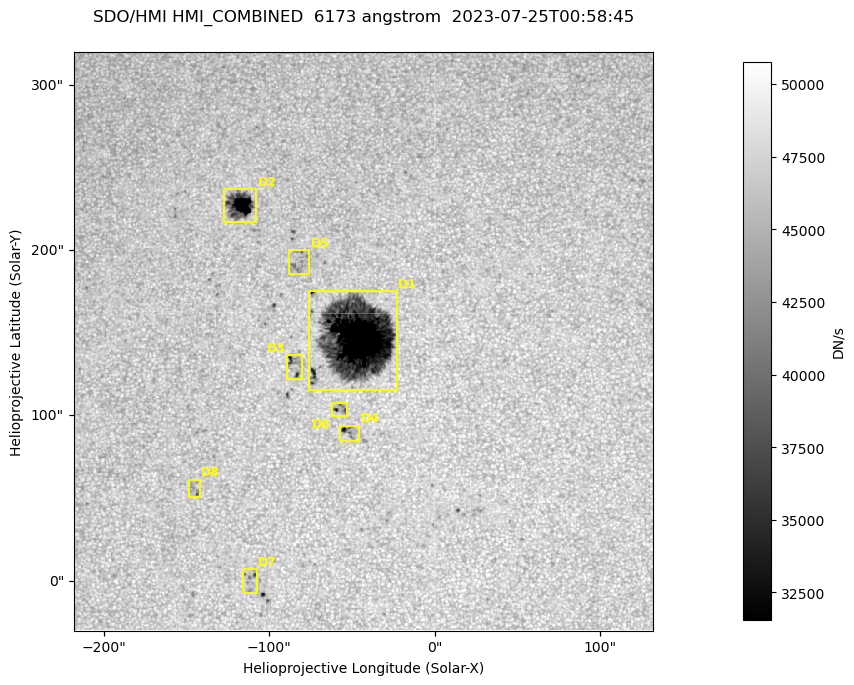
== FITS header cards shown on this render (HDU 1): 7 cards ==
TELESCOP= 'SDO/HMI '           / Telescope
INSTRUME= 'HMI_COMBINED'       / For HMI: HMI_SIDE1, HMI_FRONT2, or HMI_COMBINED
WAVELNTH=                6173. / [angstrom] Wavelength
DATE-OBS= '2023-07-25T00:58:45.900' / [ISO] Observation date {DATE__OBS}
CTYPE1  = 'HPLN-TAN'           / CTYPE1: HPLN
CTYPE2  = 'HPLT-TAN'           / CTYPE2: HPLT
BUNIT   = 'DN/s    '           / Physical Units

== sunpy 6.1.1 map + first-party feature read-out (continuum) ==
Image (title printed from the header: SDO/HMI HMI_COMBINED  6173 angstrom  2023-07-25T00:58:45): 695 x 695 px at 0.504 arcsec/px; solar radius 945 arcsec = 1874 px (partial field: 4.4% of the solar disc is inside the frame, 100% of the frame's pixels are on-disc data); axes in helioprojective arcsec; data unit DN/s (BUNIT, on the colour bar)
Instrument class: CONTINUUM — white-light / continuum photospheric image (CONTENT/OBS_TYPE)
Dark features (sunspots / pores): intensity divided by the frame's on-disc median (partial field: no limb-darkening profile); local-median window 302 px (8% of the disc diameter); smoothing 3 px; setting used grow <= 0.95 with closing radius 3 px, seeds <= 0.88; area >= 120 px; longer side >= 8 px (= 4 arcsec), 4 px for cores <= 0.7; partial field; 8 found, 8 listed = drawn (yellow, D1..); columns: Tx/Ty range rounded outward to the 2 arcsec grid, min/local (2 s.f., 1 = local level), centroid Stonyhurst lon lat
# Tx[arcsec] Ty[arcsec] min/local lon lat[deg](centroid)
D1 -76..-22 114..176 0.13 -3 +14
D2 -128..-108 216..238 0.28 -8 +19
D3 -90..-80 122..138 0.69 -5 +13
D4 -58..-44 84..94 0.69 -3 +11
D5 -88..-74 184..200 0.87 -5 +17
D6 -62..-52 100..108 0.74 -4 +11
D7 -116..-106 -8..8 0.82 -7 +5
D8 -150..-142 50..62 0.84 -9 +8